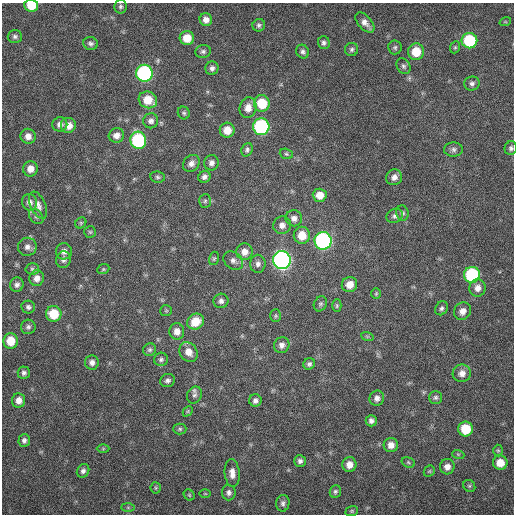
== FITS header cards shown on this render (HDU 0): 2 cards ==
NAXIS1  =                  512 / Axis length
NAXIS2  =                  512 / Axis length

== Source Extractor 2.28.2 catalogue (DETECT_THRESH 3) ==
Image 512 x 512 px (HDU 0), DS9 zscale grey, 1 PNG px = 1 image px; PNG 516 x 516 px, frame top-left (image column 1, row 512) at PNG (2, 3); each listed source drawn as its Kron ellipse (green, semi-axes under 4 px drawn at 4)
Background 96.9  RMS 6.7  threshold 20.1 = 3 sigma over >= 5 px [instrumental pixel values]
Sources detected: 126; all 126 listed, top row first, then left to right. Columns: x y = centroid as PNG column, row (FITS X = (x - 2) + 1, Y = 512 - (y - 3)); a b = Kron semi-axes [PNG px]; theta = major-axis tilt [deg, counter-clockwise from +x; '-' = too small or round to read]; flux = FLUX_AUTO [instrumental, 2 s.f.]
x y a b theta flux
31 5 7 6 - 9900
121 6 7 6 - 980
206 20 6 6 - 2800
505 22 6 3 17 500
365 23 12 6 -49 2900
259 25 6 6 - 1200
15 36 7 6 - 1300
187 38 7 7 - 7500
469 41 8 7 - 30000
91 43 7 6 - 1300
324 43 6 6 - 1300
395 47 7 6 - 960
455 47 6 5 - 670
352 49 6 6 - 1100
203 51 8 6 12 1200
303 52 7 6 - 1300
416 52 8 8 - 10000
403 66 8 6 -58 1200
212 68 7 6 - 1500
144 73 8 8 - 86000
472 84 8 7 - 1400
148 100 9 8 - 8500
262 103 8 8 - 15000
248 108 10 8 77 4100
184 113 6 6 - 920
151 121 7 7 - 1800
60 124 7 7 - 2200
69 126 8 8 - 3700
261 127 8 8 - 65000
227 130 7 7 - 5800
116 135 8 7 - 3000
28 136 8 7 - 2900
138 140 8 8 - 48000
511 148 7 6 - 1100
453 149 9 7 3 1500
247 150 7 5 69 1100
286 154 7 5 -21 780
191 163 9 7 47 2300
211 163 8 7 - 2000
30 169 7 7 - 3700
158 177 7 5 -9 950
204 177 6 5 - 1500
394 177 8 7 - 2500
320 195 7 6 - 5200
205 201 7 5 86 980
30 202 8 7 - 2200
38 205 14 7 -65 2700
402 213 7 6 - 1100
395 216 8 7 - 1400
36 217 8 6 -48 1200
294 218 8 8 - 2300
81 223 6 5 - 680
282 225 9 8 - 2600
90 232 6 6 - 710
302 235 8 8 - 7200
323 241 8 8 - 100000
27 247 9 9 - 2300
64 251 8 8 - 2300
245 252 8 8 - 3500
214 258 7 5 73 730
63 259 8 7 - 1700
282 260 9 8 - 180000
233 261 11 8 -40 1900
258 264 9 7 -89 1900
32 269 7 5 -2 820
103 269 6 4 21 620
472 275 8 8 - 44000
37 278 8 7 - 2900
349 284 8 7 - 4900
17 285 7 7 - 1600
478 288 9 8 - 2900
376 294 5 4 - 590
221 301 7 7 - 1700
320 304 8 6 64 970
337 306 6 4 89 670
28 307 7 6 - 1200
441 308 7 6 - 1100
166 311 6 5 - 590
462 311 9 8 - 3000
54 314 8 8 - 12000
276 316 6 5 - 690
196 321 9 7 35 7800
28 327 7 7 - 1300
177 331 8 7 - 3100
367 336 6 4 -18 650
11 341 8 7 - 8700
282 345 8 7 - 2000
150 350 6 6 - 990
188 352 10 8 -55 4200
161 359 7 6 - 1100
92 362 7 7 - 1900
309 364 6 5 - 1200
24 373 6 6 - 1300
462 373 9 8 - 3200
168 380 7 6 - 1400
194 395 9 7 59 1500
436 397 6 6 - 1100
377 398 7 7 - 2100
19 400 7 6 - 3100
255 401 6 6 - 1600
188 411 6 4 47 570
371 421 5 5 - 1600
180 429 6 5 - 800
466 429 7 7 - 13000
24 440 6 5 - 1400
391 445 7 7 - 3300
103 449 6 4 0 560
498 450 6 5 - 640
458 454 6 4 -18 580
300 461 6 6 - 1400
408 462 7 5 -19 660
500 463 7 7 - 6000
349 465 7 7 - 3600
447 467 7 7 - 2700
83 471 7 6 - 1500
429 471 6 5 - 630
232 473 14 7 -84 3400
469 486 6 5 - 790
156 488 5 5 - 620
335 492 6 5 - 930
229 493 8 7 - 1500
205 494 6 4 0 430
189 495 6 5 - 630
283 503 8 6 78 1400
128 507 7 4 -1 720
352 511 6 5 - 660
At the frame edge (FLAGS 8, measured only in part): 2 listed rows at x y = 31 5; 511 148